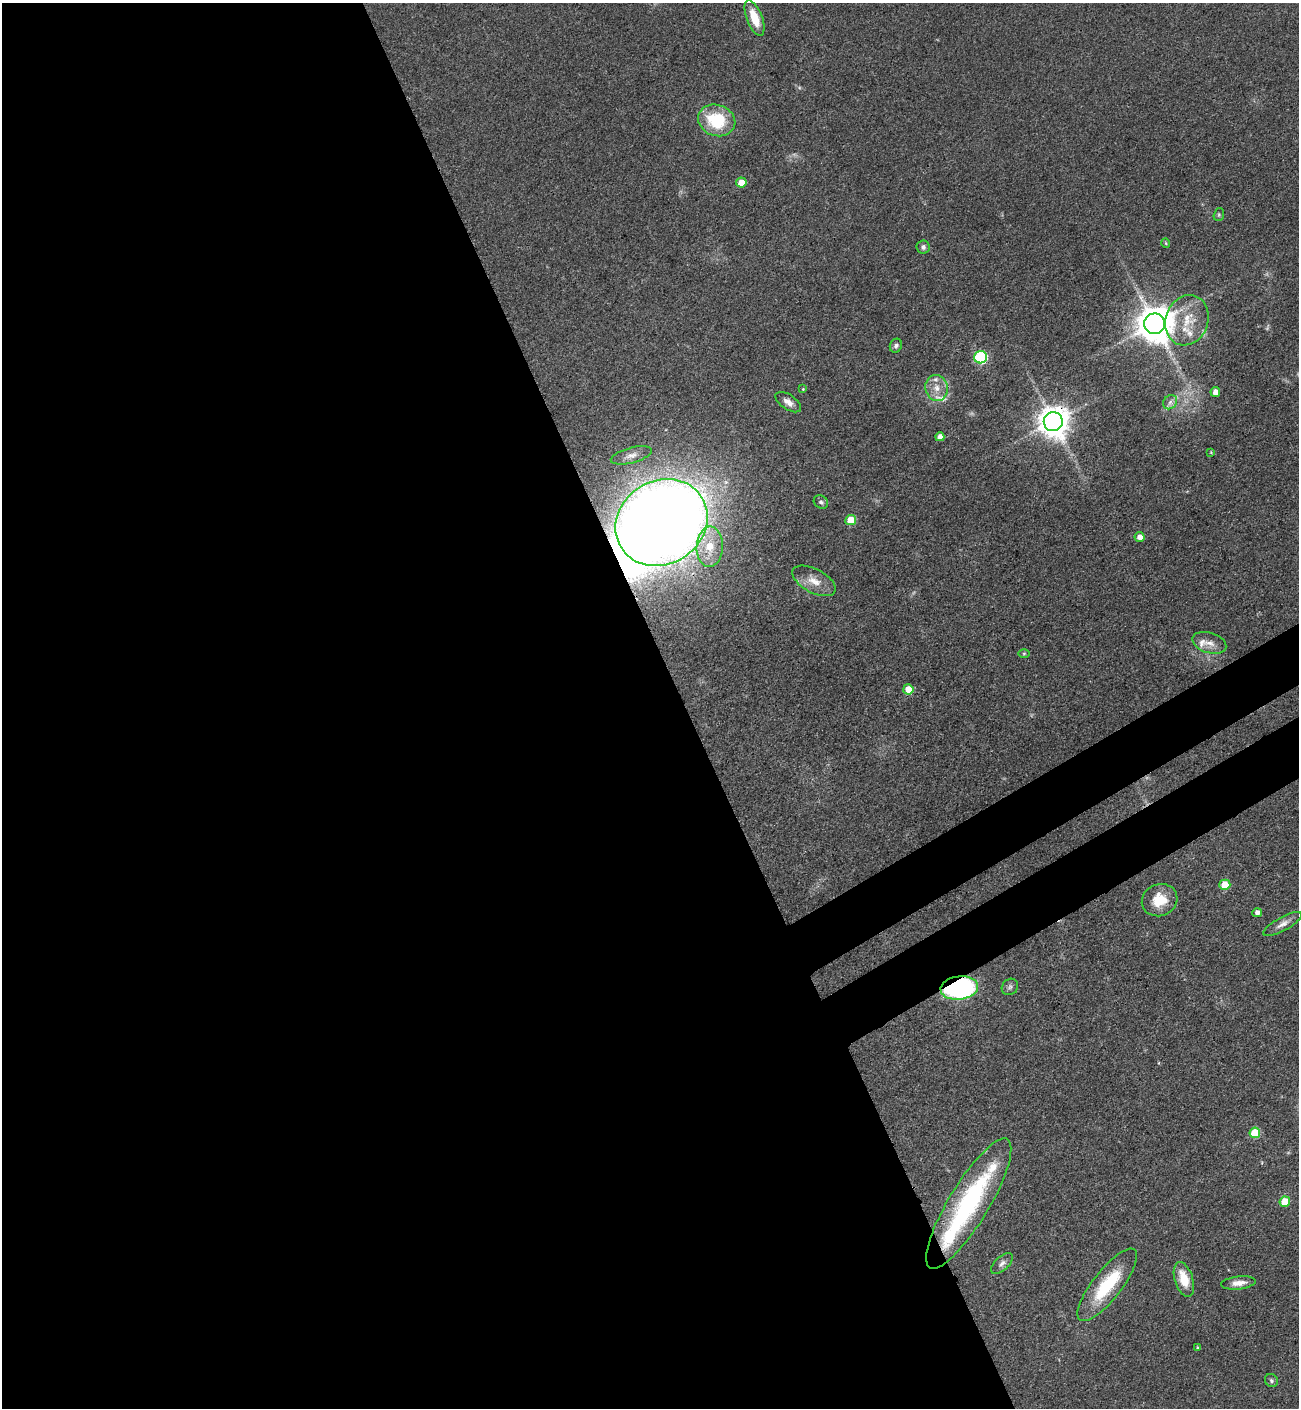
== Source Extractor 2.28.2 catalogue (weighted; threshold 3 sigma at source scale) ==
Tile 9 of 4 x 4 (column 1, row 3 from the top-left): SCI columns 378-1674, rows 1506-2911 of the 5807 x 5823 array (HDU 1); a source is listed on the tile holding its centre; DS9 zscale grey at full resolution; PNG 1301 x 1410 px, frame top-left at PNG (2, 3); each listed source drawn as its Kron ellipse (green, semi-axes under 4 px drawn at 4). Shown black and unused: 56% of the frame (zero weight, under 3 of 4 exposures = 9% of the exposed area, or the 3 px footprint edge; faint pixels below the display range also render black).
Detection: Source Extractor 2.28.2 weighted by HDU 2 'WHT'; one run over the whole footprint, this tile lists its part. Background 0.0404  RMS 0.0045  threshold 0.0201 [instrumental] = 3 sigma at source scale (4.5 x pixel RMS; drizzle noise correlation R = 1.50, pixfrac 1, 0.05/0.05 arcsec/px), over >= 5 px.
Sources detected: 56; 3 too faint to see at this stretch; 2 inside a brighter object's white glare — neither listed nor drawn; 8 inside a brighter listed object's ellipse — not listed separately; the other 43 listed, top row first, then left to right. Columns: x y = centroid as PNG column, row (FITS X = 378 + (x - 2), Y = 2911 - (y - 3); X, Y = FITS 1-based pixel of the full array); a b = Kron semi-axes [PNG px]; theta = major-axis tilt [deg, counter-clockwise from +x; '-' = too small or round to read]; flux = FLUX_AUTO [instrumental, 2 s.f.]
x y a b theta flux
754 18 19 7 -69 9.9
717 120 19 15 -19 23
741 182 5 5 - 6.8
1219 215 6 5 - 0.7
1166 243 5 4 - 0.52
923 247 6 6 - 1.3
1187 320 26 21 70 14
1155 324 10 10 - 1300
896 346 7 6 - 1.2
980 357 6 6 - 53
937 388 13 11 -79 4.8
803 389 4 4 - 0.48
1215 392 5 4 - 3.2
788 402 14 7 -34 3.1
1170 402 8 6 46 1.8
1053 422 9 9 - 810
940 437 4 4 - 2.5
1211 452 4 4 - 0.49
631 455 21 7 15 3.5
821 502 7 6 - 1.3
851 520 5 5 - 12
662 522 48 41 32 930
1139 537 5 5 - 3.8
710 547 20 13 88 11
814 581 24 12 -28 7
1209 643 17 10 -17 4.2
1024 653 6 4 1 0.6
908 689 5 5 - 9.8
1225 885 5 5 - 12
1160 900 18 16 23 12
1257 913 4 4 - 2.3
1282 924 21 7 29 3.3
1010 987 9 7 46 1.3
959 988 19 11 6 100
1255 1133 5 5 - 17
1285 1202 5 5 - 12
969 1204 75 20 59 71
1002 1264 13 7 43 2
1184 1279 18 9 -73 11
1238 1283 17 6 6 3.8
1107 1285 44 14 52 26
1198 1347 4 3 - 0.58
1271 1380 7 6 - 1.1
Overlapping masked pixels (flux is a lower limit): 3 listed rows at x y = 1053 422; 662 522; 959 988